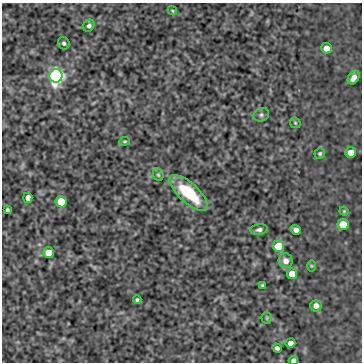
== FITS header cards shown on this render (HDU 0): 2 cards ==
NAXIS1  =                  360
NAXIS2  =                  360

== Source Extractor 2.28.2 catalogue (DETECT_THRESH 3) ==
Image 360 x 360 px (HDU 0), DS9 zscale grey, 1 PNG px = 1 image px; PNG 364 x 364 px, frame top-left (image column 1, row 360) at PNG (2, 3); each listed source drawn as its Kron ellipse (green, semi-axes under 4 px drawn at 4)
Background -0.512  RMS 0.72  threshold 2.16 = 3 sigma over >= 5 px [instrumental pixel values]
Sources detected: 32; all 32 listed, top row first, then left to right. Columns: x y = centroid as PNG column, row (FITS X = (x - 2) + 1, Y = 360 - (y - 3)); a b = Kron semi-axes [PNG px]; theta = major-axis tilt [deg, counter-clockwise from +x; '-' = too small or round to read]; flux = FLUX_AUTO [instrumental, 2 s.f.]
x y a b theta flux
172 11 5 3 - 48
89 26 6 5 - 150
64 43 6 5 - 120
326 48 5 5 - 410
56 76 7 6 - 25000
354 78 7 5 57 280
261 115 8 6 27 130
295 123 6 5 - 67
125 141 5 3 - 55
351 152 5 5 - 450
320 153 5 5 - 76
158 175 6 5 - 83
189 193 24 9 -42 2500
28 198 5 4 - 260
61 202 5 5 - 1500
7 210 4 3 - 79
344 211 4 4 - 49
343 225 5 5 - 1000
259 230 9 5 8 150
296 230 5 4 - 240
278 246 6 5 - 1200
49 253 5 5 - 720
286 261 7 7 - 310
311 266 6 4 -89 52
292 274 5 5 - 690
262 285 3 3 - 54
137 300 4 3 - 84
316 306 6 6 - 260
267 318 5 5 - 70
290 343 5 4 - 260
277 348 5 4 - 130
293 360 5 4 - 150
At the frame edge (FLAGS 8, measured only in part): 1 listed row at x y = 293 360